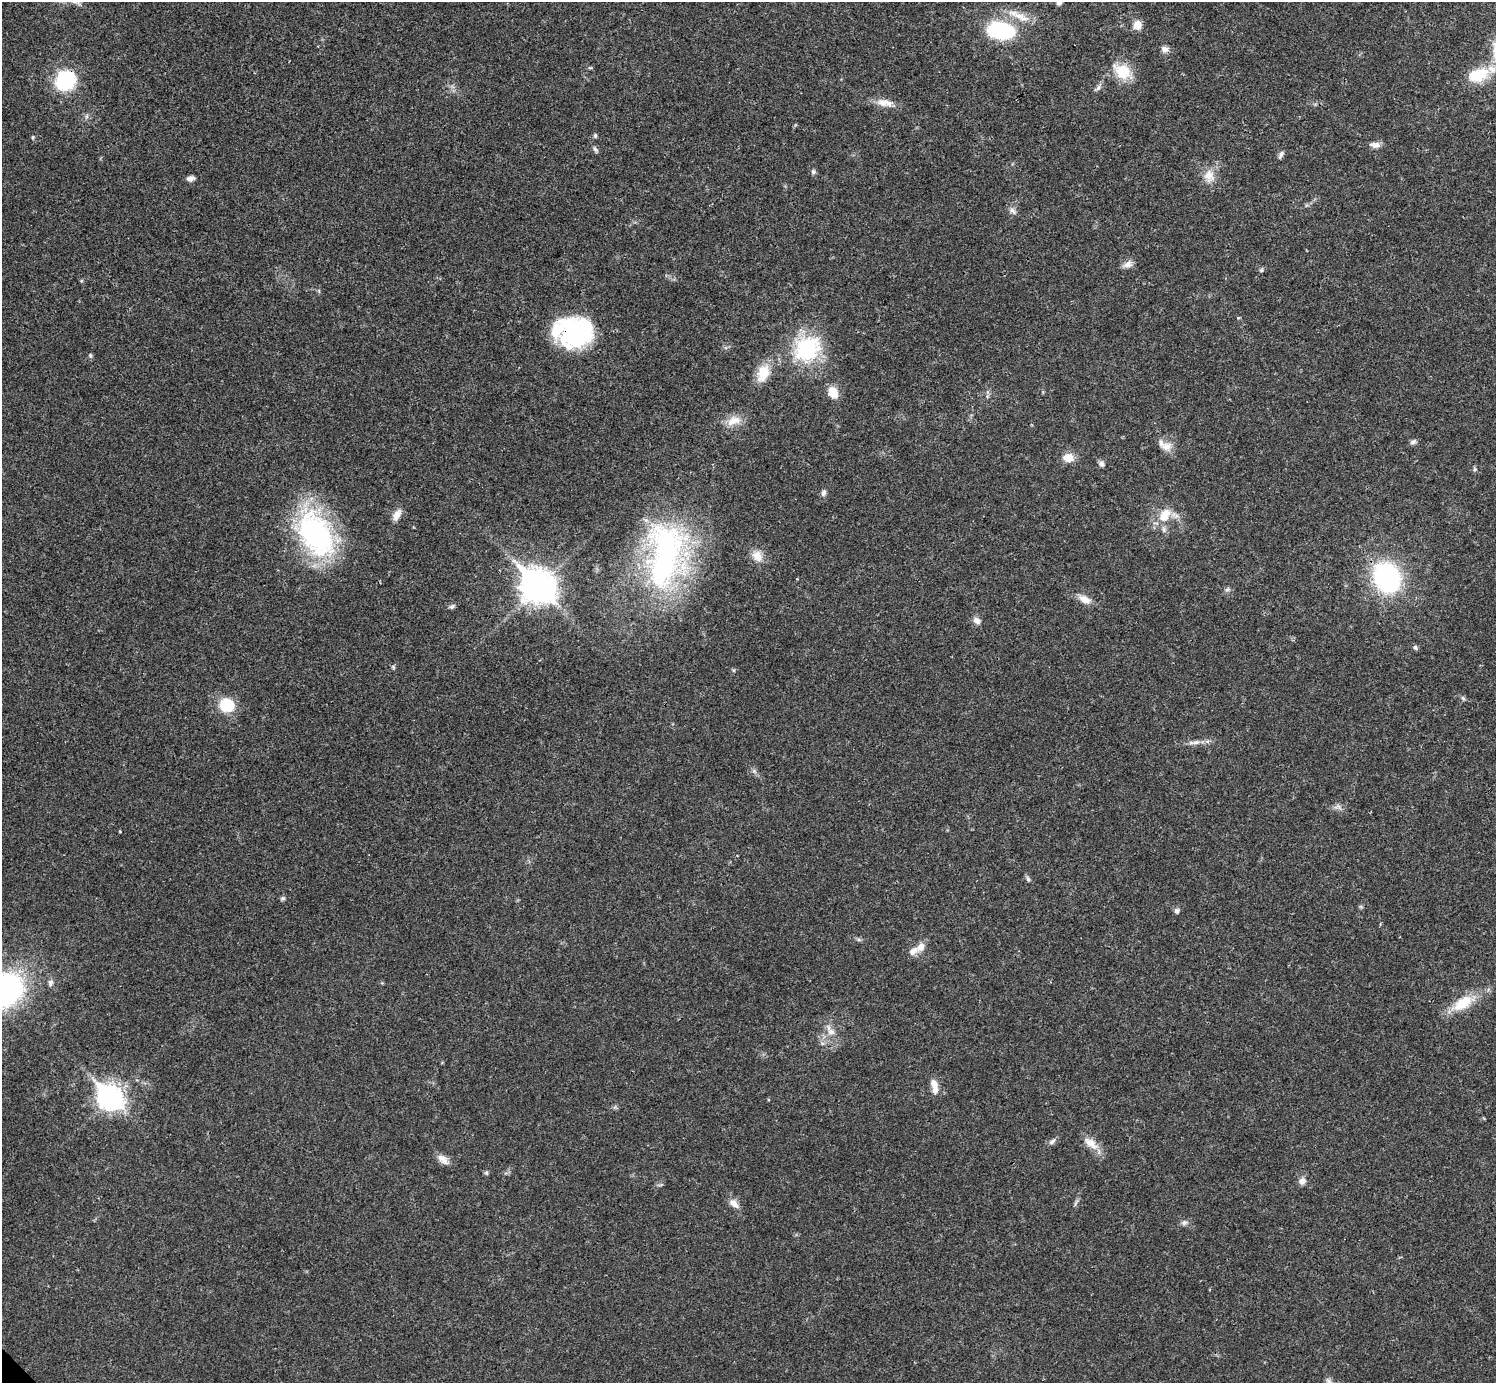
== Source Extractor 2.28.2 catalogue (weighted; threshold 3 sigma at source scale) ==
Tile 10 of 4 x 4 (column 2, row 3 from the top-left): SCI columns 1496-2989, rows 1539-2919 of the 5981 x 5981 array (HDU 1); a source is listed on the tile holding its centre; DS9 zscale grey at full resolution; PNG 1498 x 1385 px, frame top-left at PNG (2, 2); no overlay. Shown black and unused: <1% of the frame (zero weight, under 3 of 4 exposures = <1% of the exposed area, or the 3 px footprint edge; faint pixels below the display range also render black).
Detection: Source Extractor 2.28.2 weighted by HDU 2 'WHT'; one run over the whole footprint, this tile lists its part. Background 0.021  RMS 0.0022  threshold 0.01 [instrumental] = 3 sigma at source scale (4.5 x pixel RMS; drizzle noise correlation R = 1.50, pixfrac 1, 0.05/0.05 arcsec/px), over >= 5 px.
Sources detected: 79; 2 inside a brighter object's white glare — not listed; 5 inside a brighter listed object's ellipse — not listed separately; the other 72 listed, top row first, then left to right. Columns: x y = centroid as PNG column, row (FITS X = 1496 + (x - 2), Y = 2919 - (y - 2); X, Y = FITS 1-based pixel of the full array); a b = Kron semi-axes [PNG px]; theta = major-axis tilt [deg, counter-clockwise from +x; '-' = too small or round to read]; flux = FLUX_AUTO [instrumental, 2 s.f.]
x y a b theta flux
1059 2 8 6 39 0.75
1018 16 33 9 -22 3.6
1137 25 9 8 - 2.6
1001 30 21 12 -8 26
1165 49 10 8 -9 1.1
590 68 6 4 1 0.27
1122 71 24 16 -35 5.9
1478 75 30 17 19 7.2
66 80 16 14 46 20
1098 88 9 6 55 0.71
883 102 18 11 -3 2.5
595 135 6 5 - 0.35
33 137 5 4 - 0.27
1375 145 13 7 -2 1.3
595 149 8 5 -68 0.54
1281 154 11 5 59 0.68
813 172 7 6 - 0.49
1209 175 16 14 -51 2.9
190 178 9 6 10 0.9
1013 211 11 6 -38 0.85
1128 264 14 9 29 1.3
1261 270 6 5 - 0.38
81 281 5 3 - 0.22
1238 318 4 3 - 0.28
572 332 45 24 82 17
807 348 36 30 39 18
90 356 6 5 - 0.37
763 373 23 15 67 4.5
833 392 13 10 -62 3.2
734 421 20 11 22 3
1413 442 8 6 28 0.68
1167 446 15 10 3 1.9
1068 458 15 11 -7 2.5
1101 464 7 6 - 0.87
1475 469 6 5 - 0.38
823 493 9 6 78 0.65
397 515 16 8 59 1.7
1164 517 18 12 4 3.8
315 534 53 33 -58 44
664 555 88 41 85 58
757 556 15 12 -62 2.5
1387 578 21 18 -61 44
537 587 14 11 -44 340
1227 589 7 6 - 0.55
1084 599 16 9 -24 2.1
452 606 9 5 29 0.54
977 620 10 8 -43 1.1
1415 647 7 5 -58 0.45
1463 698 7 4 -45 0.39
227 705 16 14 -17 7.2
1196 742 13 5 9 1.2
754 771 5 5 - 0.46
1339 807 10 4 -60 0.61
120 831 4 2 - 0.2
1028 879 8 5 -79 0.47
282 898 6 6 - 0.42
1177 911 7 6 - 0.63
921 947 13 9 52 1.8
50 983 8 6 79 0.73
3 990 32 26 28 71
1463 1003 32 15 31 6.5
830 1031 17 8 -55 2.1
934 1084 13 8 -63 1.8
110 1097 10 8 -45 190
1052 1141 10 6 42 0.78
1091 1143 22 11 -39 2.8
443 1159 17 9 -38 1.7
486 1173 7 5 -68 0.38
1302 1181 9 8 - 1.2
1076 1203 10 3 60 0.47
734 1204 13 8 -47 1.7
1184 1223 9 6 13 0.7
Overlapping masked pixels (flux is a lower limit): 2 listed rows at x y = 66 80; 572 332
Isophote crosses this tile's border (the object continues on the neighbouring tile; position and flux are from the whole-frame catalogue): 2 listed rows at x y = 1059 2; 3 990